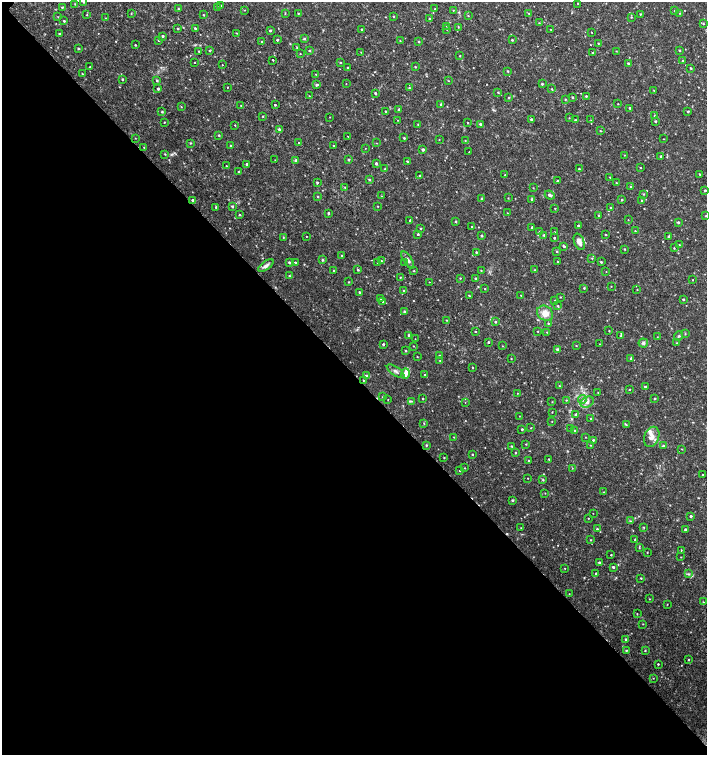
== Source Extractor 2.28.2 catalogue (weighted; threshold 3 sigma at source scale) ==
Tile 14 of 4 x 4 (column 2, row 4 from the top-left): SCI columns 1636-3044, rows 1-1506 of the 6024 x 6030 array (HDU 1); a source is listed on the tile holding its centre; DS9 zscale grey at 2 x 2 block average (1 PNG px = mean of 2 x 2 image px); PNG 709 x 757 px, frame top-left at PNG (2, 2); each listed source drawn as its Kron ellipse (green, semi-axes under 4 px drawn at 4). Shown black and unused: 50% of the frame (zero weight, under 2 of 3 exposures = <1% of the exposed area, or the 3 px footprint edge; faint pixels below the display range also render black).
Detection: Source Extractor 2.28.2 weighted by HDU 2 'WHT'; one run over the whole footprint, this tile lists its part. Background 0.0326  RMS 0.004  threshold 0.0181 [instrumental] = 3 sigma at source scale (4.5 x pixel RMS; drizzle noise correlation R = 1.50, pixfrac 1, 0.0396/0.0396 arcsec/px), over >= 5 px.
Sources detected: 371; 2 cosmic-ray / hot-pixel residue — neither listed nor drawn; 6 inside a brighter listed object's ellipse — not listed separately; the other 363 listed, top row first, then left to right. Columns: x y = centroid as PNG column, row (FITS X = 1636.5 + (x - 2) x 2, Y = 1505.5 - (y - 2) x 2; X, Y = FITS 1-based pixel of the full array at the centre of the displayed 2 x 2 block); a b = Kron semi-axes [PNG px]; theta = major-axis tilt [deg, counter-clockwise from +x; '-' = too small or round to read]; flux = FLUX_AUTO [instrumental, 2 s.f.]
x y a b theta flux
83 2 3 3 - 0.9
578 3 2 2 - 0.42
75 4 3 2 - 0.62
221 5 2 2 - 0.64
62 7 2 2 - 0.83
218 7 2 2 - 0.66
178 9 3 2 - 0.88
435 9 2 2 - 0.67
245 10 3 2 - 0.48
453 10 2 2 - 0.46
674 10 2 2 - 0.42
285 13 3 2 - 0.52
298 13 2 2 - 0.67
529 13 2 2 - 0.6
679 13 2 2 - 0.44
131 14 3 2 - 0.47
640 14 3 2 - 0.49
87 15 2 2 - 0.5
203 15 2 2 - 0.66
394 16 2 2 - 0.93
468 16 2 2 - 0.45
58 17 3 2 - 0.4
631 17 3 2 - 0.65
105 18 2 2 - 0.56
429 19 2 2 - 0.79
64 21 2 2 - 0.94
539 23 3 2 - 0.57
703 24 3 2 - 0.65
446 26 2 2 - 0.43
458 27 3 2 - 0.45
178 28 2 2 - 0.71
195 28 3 2 - 1.1
362 29 2 2 - 1.1
447 29 2 2 - 0.43
551 30 2 2 - 0.79
270 31 2 2 - 1.3
591 32 2 2 - 0.4
237 33 3 2 - 0.42
59 34 2 2 - 0.97
163 36 2 2 - 1.3
304 39 3 3 - 1.2
158 40 2 2 - 0.79
277 40 2 2 - 1.2
512 40 2 2 - 0.84
400 41 2 2 - 0.51
262 42 2 2 - 1.6
419 42 2 2 - 0.79
598 43 3 2 - 0.64
135 45 2 2 - 0.74
78 48 2 2 - 0.91
297 48 3 2 - 0.54
310 50 2 2 - 1
679 50 2 2 - 0.87
199 51 2 2 - 0.61
209 51 2 2 - 0.56
616 51 3 2 - 0.42
361 52 2 2 - 0.33
592 53 2 2 - 0.49
300 54 2 2 - 0.39
460 56 2 2 - 0.62
273 60 2 2 - 1.4
683 60 3 2 - 0.55
340 62 3 2 - 0.55
195 63 2 2 - 0.41
628 63 2 2 - 0.81
222 65 2 2 - 0.93
90 67 2 2 - 0.91
415 67 2 2 - 0.69
348 68 2 2 - 1.1
691 68 3 2 - 0.92
508 71 2 2 - 0.81
82 74 2 2 - 0.62
316 74 2 2 - 0.5
122 79 2 2 - 0.93
157 80 3 2 - 0.96
448 81 2 2 - 0.35
346 84 2 2 - 0.33
542 84 2 2 - 1.2
316 85 3 3 - 1.5
227 87 2 2 - 0.43
409 88 2 2 - 0.72
158 89 2 2 - 1.5
552 89 3 2 - 0.63
654 90 2 2 - 0.54
498 92 3 2 - 0.68
375 93 2 2 - 1.2
309 96 2 2 - 0.41
586 96 3 3 - 0.87
572 97 2 2 - 0.9
509 98 3 2 - 0.78
565 99 3 2 - 0.6
618 104 2 2 - 0.46
275 105 2 2 - 0.76
441 105 3 3 - 1
241 106 3 2 - 0.7
181 107 2 2 - 0.49
629 108 3 2 - 0.97
399 110 2 2 - 1.8
385 111 3 2 - 0.68
688 111 2 2 - 1
162 112 3 2 - 0.97
263 116 2 2 - 0.66
654 116 2 2 - 0.57
330 117 2 2 - 0.3
569 118 2 2 - 0.4
531 119 2 2 - 1.3
398 120 2 2 - 0.42
575 120 3 2 - 0.79
591 120 2 2 - 0.41
655 121 2 2 - 1.2
164 122 2 2 - 0.51
468 123 2 2 - 0.59
418 124 3 2 - 0.74
480 124 3 2 - 1.4
235 125 2 2 - 1.1
279 129 3 3 - 1.4
600 131 2 2 - 0.57
219 135 2 2 - 1.1
348 137 2 2 - 0.39
135 138 2 2 - 0.39
404 138 2 2 - 1
664 139 2 2 - 0.34
439 140 2 2 - 0.32
465 140 2 2 - 0.46
190 143 3 2 - 0.81
298 143 2 2 - 1
376 143 2 2 - 0.35
231 146 2 2 - 0.73
333 146 2 2 - 0.52
144 147 2 2 - 0.52
365 148 2 2 - 0.32
423 149 2 2 - 1.9
469 152 2 2 - 1.1
165 154 3 2 - 0.56
624 155 2 2 - 0.43
661 156 3 2 - 0.92
349 159 3 2 - 1
275 160 2 2 - 0.28
296 160 3 2 - 1.7
407 161 2 2 - 1.1
376 163 2 2 - 1.9
247 164 2 2 - 1.3
226 166 3 2 - 0.79
640 168 2 2 - 0.53
385 169 3 2 - 0.88
579 169 2 2 - 0.94
239 172 2 2 - 0.71
700 174 3 2 - 0.57
505 175 2 2 - 0.5
420 176 3 2 - 0.87
610 177 2 2 - 0.62
369 179 3 2 - 0.97
557 181 2 2 - 1.1
317 183 2 2 - 1.3
616 183 2 2 - 0.61
345 187 2 2 - 0.41
631 187 2 2 - 1.2
533 188 2 2 - 0.45
705 190 2 2 - 0.95
644 194 3 2 - 0.51
550 195 5 3 - 2.4
381 196 3 2 - 0.36
318 197 2 2 - 0.6
482 198 2 2 - 1.1
508 198 3 2 - 0.45
532 199 2 2 - 1.2
193 200 3 2 - 1.9
621 200 3 3 - 0.74
642 201 2 2 - 0.61
232 206 2 2 - 1.4
377 206 2 2 - 0.43
216 207 3 3 - 1.3
555 208 2 2 - 0.6
611 208 2 2 - 1
328 213 2 2 - 1.2
507 213 2 2 - 0.35
239 215 3 2 - 0.73
599 215 2 2 - 0.8
705 216 2 2 - 0.42
410 220 2 2 - 1.2
628 220 2 2 - 0.52
456 222 2 2 - 1.1
678 222 2 2 - 1.3
578 226 2 2 - 1.8
472 227 2 2 - 0.76
532 227 2 2 - 0.72
421 228 2 2 - 0.79
635 231 2 2 - 0.52
540 232 3 2 - 1.2
555 232 3 2 - 0.48
418 234 2 2 - 1.6
544 235 3 2 - 1.1
606 235 2 2 - 0.73
307 236 2 2 - 0.34
482 236 2 2 - 1.4
283 237 2 2 - 0.6
669 237 3 2 - 1.4
554 238 2 2 - 1
579 242 8 5 -70 5.6
679 245 2 2 - 0.55
563 246 4 2 - 1.1
674 248 2 2 - 0.63
625 249 2 2 - 0.66
556 251 3 2 - 0.6
476 252 2 2 - 0.87
342 256 2 2 - 0.76
592 258 2 2 - 0.72
322 260 4 3 - 0.83
408 260 10 3 -58 3
381 261 2 2 - 1
289 262 3 2 - 1.5
404 262 3 2 - 0.47
558 262 2 2 - 0.69
601 262 2 2 - 1.1
296 263 2 2 - 1.3
378 263 3 2 - 1.1
266 266 9 4 37 3.2
358 270 3 2 - 0.9
481 270 3 2 - 0.53
535 270 3 2 - 0.72
334 271 2 2 - 0.55
414 271 2 2 - 0.56
606 271 2 2 - 0.32
289 276 2 2 - 0.67
400 277 2 2 - 0.45
460 278 2 2 - 0.55
476 278 2 2 - 1.4
693 280 2 2 - 0.37
349 282 3 2 - 0.55
429 282 2 2 - 0.73
611 286 2 2 - 0.41
584 288 2 2 - 0.74
485 289 2 2 - 0.51
403 290 3 2 - 0.63
637 290 2 2 - 0.43
359 292 2 2 - 0.92
521 295 2 2 - 0.48
469 296 3 2 - 0.75
560 297 2 2 - 0.47
380 298 2 2 - 0.92
683 299 2 2 - 1.2
555 300 2 2 - 0.5
383 301 3 3 - 1.1
558 306 3 2 - 0.9
404 311 3 3 - 0.85
545 313 8 7 - 8.7
446 320 2 2 - 0.51
495 322 3 2 - 1.1
548 323 3 2 - 0.8
537 331 2 2 - 0.51
609 331 2 2 - 0.6
475 332 2 2 - 0.59
547 332 2 2 - 0.43
685 334 3 2 - 0.61
409 335 2 2 - 1.2
620 336 3 2 - 0.8
679 336 4 3 - 1.1
657 337 3 2 - 0.41
415 339 2 2 - 0.3
488 342 2 2 - 6.8
643 343 5 4 - 2.1
676 343 3 2 - 0.42
383 344 2 2 - 1.3
600 344 2 2 - 0.54
413 346 2 2 - 0.49
502 346 3 2 - 0.39
576 346 2 2 - 0.54
557 349 3 3 - 1.5
406 351 3 2 - 0.69
439 355 3 2 - 1.1
417 357 2 2 - 0.53
511 358 2 2 - 0.59
631 359 4 2 - 1.1
440 361 3 2 - 0.56
472 367 2 2 - 0.77
396 371 10 3 -35 2.8
405 374 5 4 - 5
425 375 3 2 - 1.1
366 376 3 2 - 1
363 380 2 2 - 0.7
559 386 2 2 - 0.39
645 387 2 2 - 0.94
629 389 2 2 - 0.59
598 392 2 2 - 0.59
517 393 2 2 - 0.37
383 397 2 2 - 0.91
655 398 2 2 - 0.85
423 399 2 2 - 0.78
582 399 4 4 - 2.1
388 400 2 2 - 0.42
566 400 2 2 - 0.51
411 401 4 3 - 1.1
465 402 2 2 - 0.35
552 402 3 2 - 0.44
587 402 7 5 29 3.2
552 412 2 2 - 0.43
576 415 4 2 - 1.4
519 416 2 2 - 0.35
591 418 2 2 - 0.84
552 421 2 2 - 0.35
424 423 3 2 - 0.66
626 425 3 2 - 0.6
531 428 2 2 - 0.49
571 428 3 2 - 0.86
522 429 2 2 - 1.1
574 430 3 3 - 1.1
454 437 2 2 - 0.36
585 437 2 2 - 0.28
652 437 10 7 68 6.5
593 440 2 2 - 1.2
526 444 2 2 - 0.6
426 445 2 2 - 0.97
590 445 2 2 - 0.42
511 446 2 2 - 0.79
663 446 2 2 - 1.3
682 449 2 2 - 0.42
516 452 3 2 - 0.9
472 454 2 2 - 0.68
444 458 2 2 - 0.57
549 459 2 2 - 0.63
529 461 2 2 - 0.8
465 468 2 2 - 0.43
572 468 2 2 - 0.38
460 471 2 2 - 0.34
703 475 2 2 - 0.49
528 478 2 2 - 0.37
543 480 3 3 - 0.94
604 492 2 2 - 0.45
545 493 2 2 - 0.36
513 500 3 2 - 1.4
593 513 2 2 - 0.31
691 516 2 2 - 1.5
588 518 2 2 - 0.71
630 521 3 2 - 0.7
644 527 3 2 - 0.71
521 528 2 2 - 0.35
597 529 2 2 - 0.91
685 530 2 2 - 1.8
591 540 3 2 - 0.54
635 540 2 2 - 0.63
639 548 3 3 - 0.67
681 550 3 2 - 0.47
647 552 2 2 - 0.49
611 555 2 2 - 0.61
681 557 2 2 - 0.37
599 562 2 2 - 1.1
613 567 3 2 - 1.6
565 568 2 2 - 0.37
596 573 2 2 - 1.4
688 574 4 3 - 1.2
641 578 2 2 - 0.78
569 594 2 2 - 0.36
650 599 2 2 - 0.39
703 602 3 2 - 0.61
667 604 2 2 - 0.35
637 614 3 2 - 0.39
643 624 2 2 - 0.46
626 639 3 2 - 1.5
626 650 2 2 - 0.9
645 650 2 2 - 0.72
688 660 2 2 - 0.63
658 664 2 2 - 0.74
653 678 2 2 - 0.34
Isophote crosses this tile's border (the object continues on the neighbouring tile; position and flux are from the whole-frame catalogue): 2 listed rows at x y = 83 2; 703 602
Diffuse or blended objects may show on this block-average render without a row.